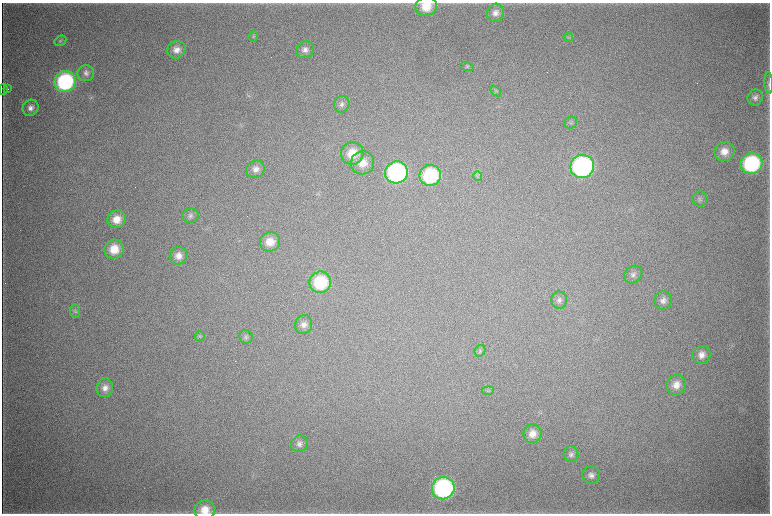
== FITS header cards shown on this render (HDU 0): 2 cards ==
NAXIS1  =                 1536 / length of data axis 1
NAXIS2  =                 1023 / length of data axis 2

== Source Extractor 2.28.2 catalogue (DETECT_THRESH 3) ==
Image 1536 x 1023 px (HDU 0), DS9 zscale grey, zoomed out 1/2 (1 PNG px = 2 x 2 image px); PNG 772 x 516 px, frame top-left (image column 1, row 1022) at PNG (2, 3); each listed source drawn as its Kron ellipse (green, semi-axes under 4 px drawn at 4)
Background 4370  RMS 37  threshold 112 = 3 sigma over >= 5 px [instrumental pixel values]
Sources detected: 56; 4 cannot appear on this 1/2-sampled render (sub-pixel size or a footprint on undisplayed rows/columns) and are neither listed nor drawn; the other 52 listed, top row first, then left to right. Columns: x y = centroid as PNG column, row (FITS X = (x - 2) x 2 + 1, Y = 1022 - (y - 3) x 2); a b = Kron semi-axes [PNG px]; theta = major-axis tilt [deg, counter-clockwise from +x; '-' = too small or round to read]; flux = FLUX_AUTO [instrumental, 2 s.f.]
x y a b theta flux
426 6 11 9 11 1.5e+05
495 13 9 8 - 5.2e+04
253 36 5 4 - 1.2e+04
568 37 5 2 - 6.1e+03
60 41 6 5 - 1.7e+04
176 50 9 8 - 6.9e+04
305 50 9 8 - 4.8e+04
467 67 6 4 -16 1.3e+04
86 73 8 8 - 3.8e+04
65 82 11 10 - 1.1e+06
769 83 11 3 -88 1.4e+04
3 89 5 3 - 8.5e+03
8 89 2 2 - 4.2e+03
496 91 6 4 -45 1.3e+04
755 97 8 7 - 3.4e+04
342 104 8 7 - 3.2e+04
30 108 8 7 - 4.4e+04
571 123 6 6 - 1.7e+04
724 152 10 9 - 8.8e+04
352 153 11 11 - 1.7e+05
363 163 12 11 - 1.2e+05
751 163 11 10 - 9.0e+05
582 166 12 11 - 1.8e+06
256 169 9 8 - 5.4e+04
396 172 11 11 - 1.4e+06
430 175 11 10 - 6.3e+05
478 176 5 2 - 7.8e+03
700 199 7 7 - 2.6e+04
190 216 8 7 - 2.9e+04
117 219 9 8 - 1.1e+05
270 242 10 9 - 1.2e+05
114 249 10 9 - 1.5e+05
178 256 9 9 - 7.2e+04
633 274 10 8 44 3.6e+04
320 282 11 10 - 4.6e+05
559 300 8 7 - 3.4e+04
663 300 9 8 - 4.5e+04
75 311 6 5 - 1.7e+04
304 325 10 8 67 5.0e+04
200 336 5 5 - 1.3e+04
246 337 7 6 - 2.1e+04
480 351 6 5 - 1.8e+04
701 355 9 8 - 6.3e+04
676 385 10 9 - 8.5e+04
105 388 9 8 - 5.9e+04
488 391 6 2 5 9.1e+03
532 434 9 9 - 8.2e+04
299 444 9 8 - 3.7e+04
571 454 8 7 - 2.9e+04
591 475 9 8 - 4.3e+04
443 488 11 11 - 1.4e+06
205 510 10 9 - 1.2e+05
At the frame edge (FLAGS 8, measured only in part): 2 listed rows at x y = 426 6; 205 510
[4 sub-pixel or undisplayed-footprint detections neither listed nor drawn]